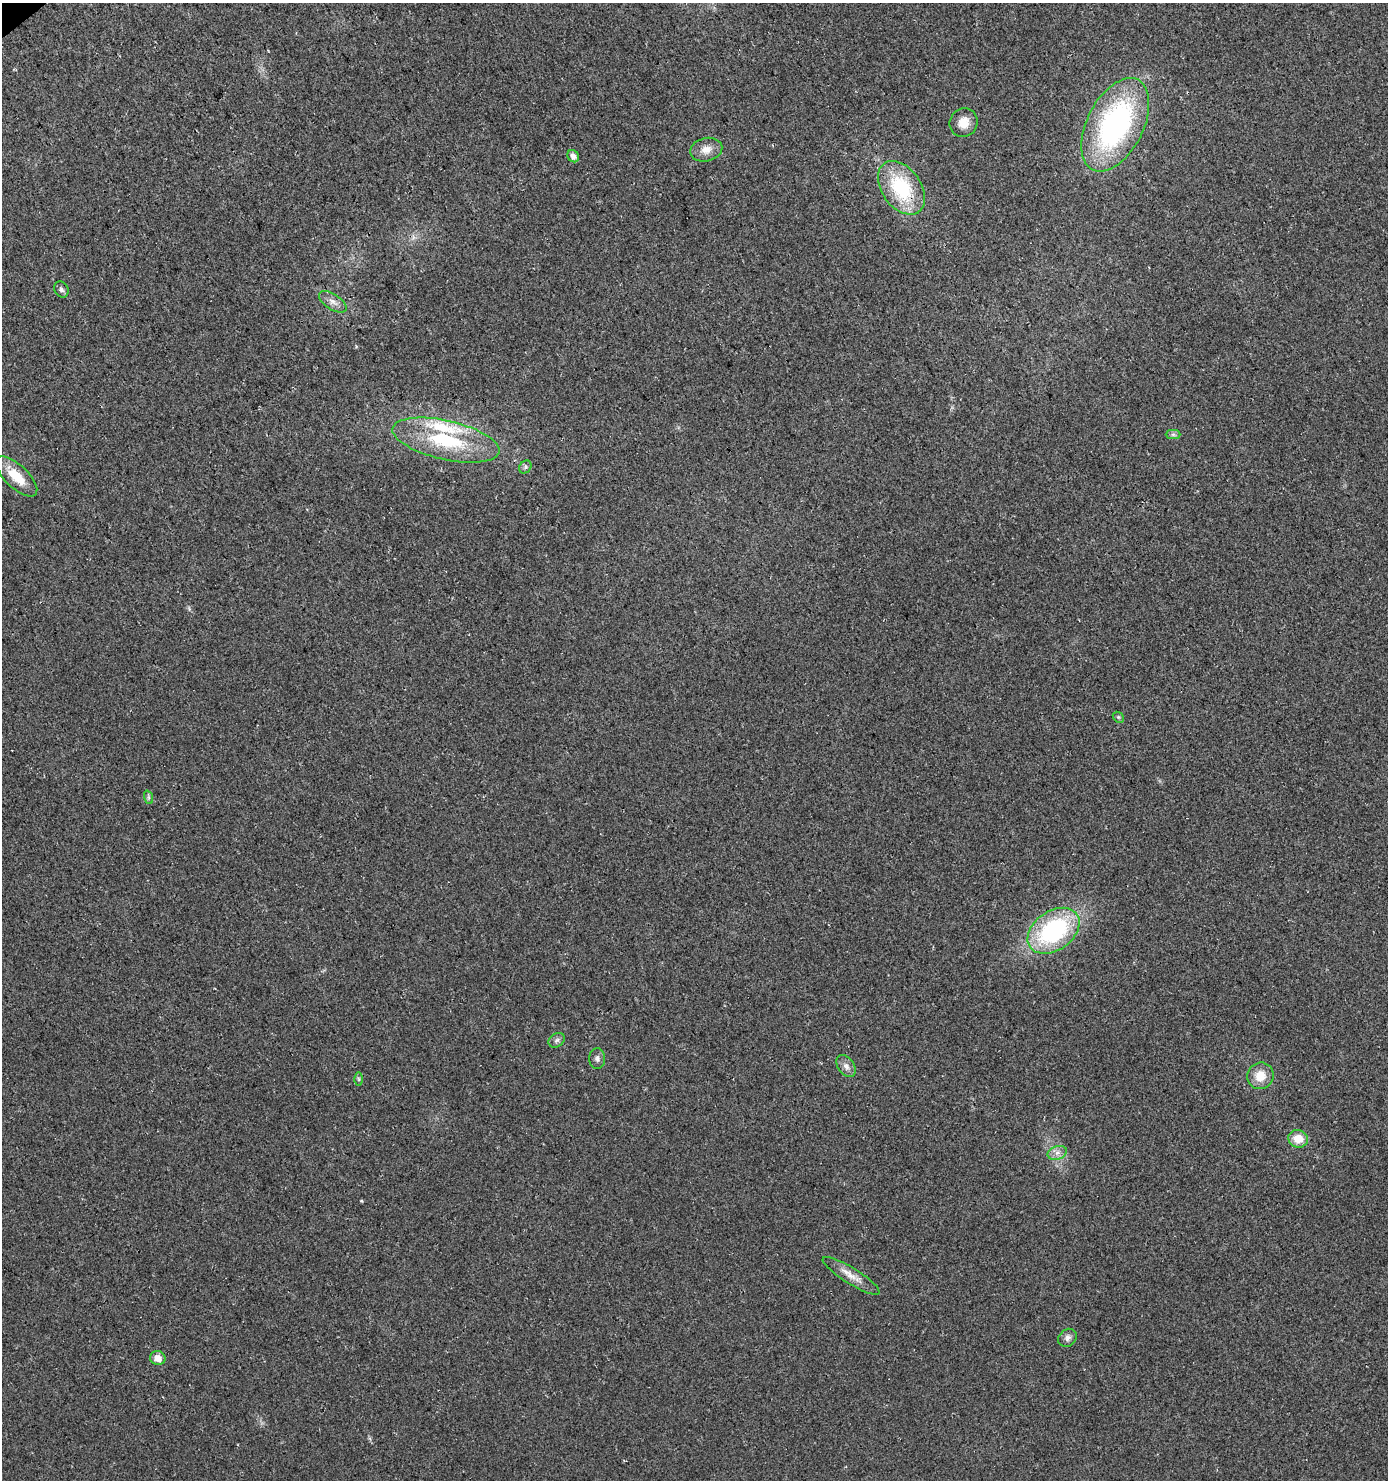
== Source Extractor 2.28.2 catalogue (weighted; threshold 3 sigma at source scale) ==
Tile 11 of 4 x 4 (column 3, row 3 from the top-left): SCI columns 2999-4384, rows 1525-3002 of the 5935 x 6014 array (HDU 1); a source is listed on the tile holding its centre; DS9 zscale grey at full resolution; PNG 1390 x 1482 px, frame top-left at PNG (2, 3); each listed source drawn as its Kron ellipse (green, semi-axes under 4 px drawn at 4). Shown black and unused: <1% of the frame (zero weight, under 3 of 4 exposures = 5% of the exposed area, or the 3 px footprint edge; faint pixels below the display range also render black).
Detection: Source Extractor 2.28.2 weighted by HDU 2 'WHT'; one run over the whole footprint, this tile lists its part. Background 0.0241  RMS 0.007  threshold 0.0313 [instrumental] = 3 sigma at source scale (4.5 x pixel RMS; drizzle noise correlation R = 1.50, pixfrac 1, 0.0396/0.0396 arcsec/px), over >= 5 px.
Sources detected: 25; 1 inside a brighter listed object's ellipse — not listed separately; the other 24 listed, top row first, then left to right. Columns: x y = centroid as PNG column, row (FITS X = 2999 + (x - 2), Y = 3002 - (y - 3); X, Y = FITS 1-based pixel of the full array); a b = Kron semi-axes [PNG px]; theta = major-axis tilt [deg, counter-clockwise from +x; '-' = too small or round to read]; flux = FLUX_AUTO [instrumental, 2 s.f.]
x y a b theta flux
964 123 15 14 - 8.6
1115 125 50 28 63 150
706 150 16 11 14 7.1
573 156 6 5 - 3.3
901 188 30 19 -54 48
61 290 8 7 - 2.1
333 302 16 7 -33 4.8
1173 434 7 4 0 1.6
446 440 55 19 -13 56
525 467 7 5 50 1.6
17 477 26 11 -43 18
1118 717 6 4 -44 1.1
148 797 7 4 -71 1.3
1054 931 29 19 35 87
557 1040 8 6 32 2
597 1059 10 8 -90 2.5
846 1066 12 8 -54 4
1260 1076 13 13 - 11
359 1079 6 4 -89 1.1
1298 1139 10 8 -19 11
1057 1153 10 6 18 3.5
851 1276 33 8 -32 8.7
1067 1338 10 8 42 3.1
158 1358 8 7 - 5.3
Overlapping masked pixels (flux is a lower limit): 1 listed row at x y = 901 188
Unlisted compact peaks at least as high as the median listed source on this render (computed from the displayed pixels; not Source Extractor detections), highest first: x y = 361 1201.